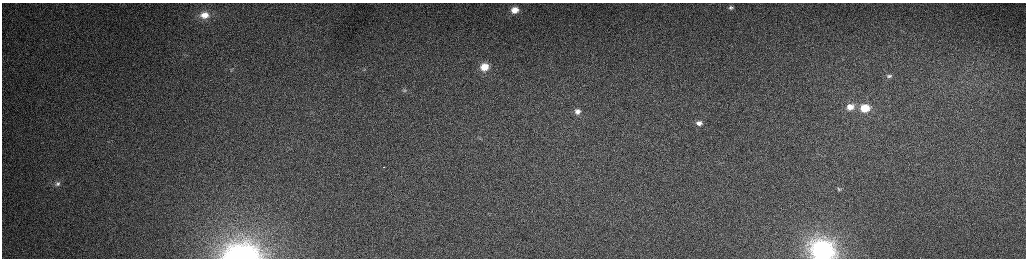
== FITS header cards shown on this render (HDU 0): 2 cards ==
NAXIS1  =                 2048 /fastest changing axis
NAXIS2  =                  512 /next to fastest changing axis

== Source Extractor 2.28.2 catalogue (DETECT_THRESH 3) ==
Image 2048 x 512 px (HDU 0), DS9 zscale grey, zoomed out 1/2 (1 PNG px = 2 x 2 image px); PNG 1028 x 260 px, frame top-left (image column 1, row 511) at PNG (2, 3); no overlay
Background 155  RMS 1.6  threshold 4.85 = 3 sigma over >= 5 px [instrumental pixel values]
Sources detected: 18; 2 cannot appear on this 1/2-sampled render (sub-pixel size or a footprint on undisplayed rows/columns) and are not listed; the other 16 listed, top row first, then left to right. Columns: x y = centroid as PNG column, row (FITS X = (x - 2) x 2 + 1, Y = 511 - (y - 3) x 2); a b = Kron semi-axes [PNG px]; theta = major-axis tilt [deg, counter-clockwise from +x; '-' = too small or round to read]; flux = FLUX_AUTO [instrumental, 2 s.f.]
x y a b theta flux
731 8 6 5 - 760
515 10 6 5 - 3100
204 15 12 9 3 4800
484 67 8 7 - 6100
364 69 6 4 26 470
889 76 6 5 - 750
404 90 7 5 3 700
850 107 8 7 - 3700
865 108 7 6 - 10000
577 111 9 8 - 2500
699 123 8 7 - 2400
383 167 2 1 - 320
57 184 9 7 30 1600
839 189 5 4 - 390
822 251 10 9 - 180000
242 253 36 19 1 56000
At the frame edge (FLAGS 8, measured only in part): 2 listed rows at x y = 822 251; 242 253
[2 sub-pixel or undisplayed-footprint detections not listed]